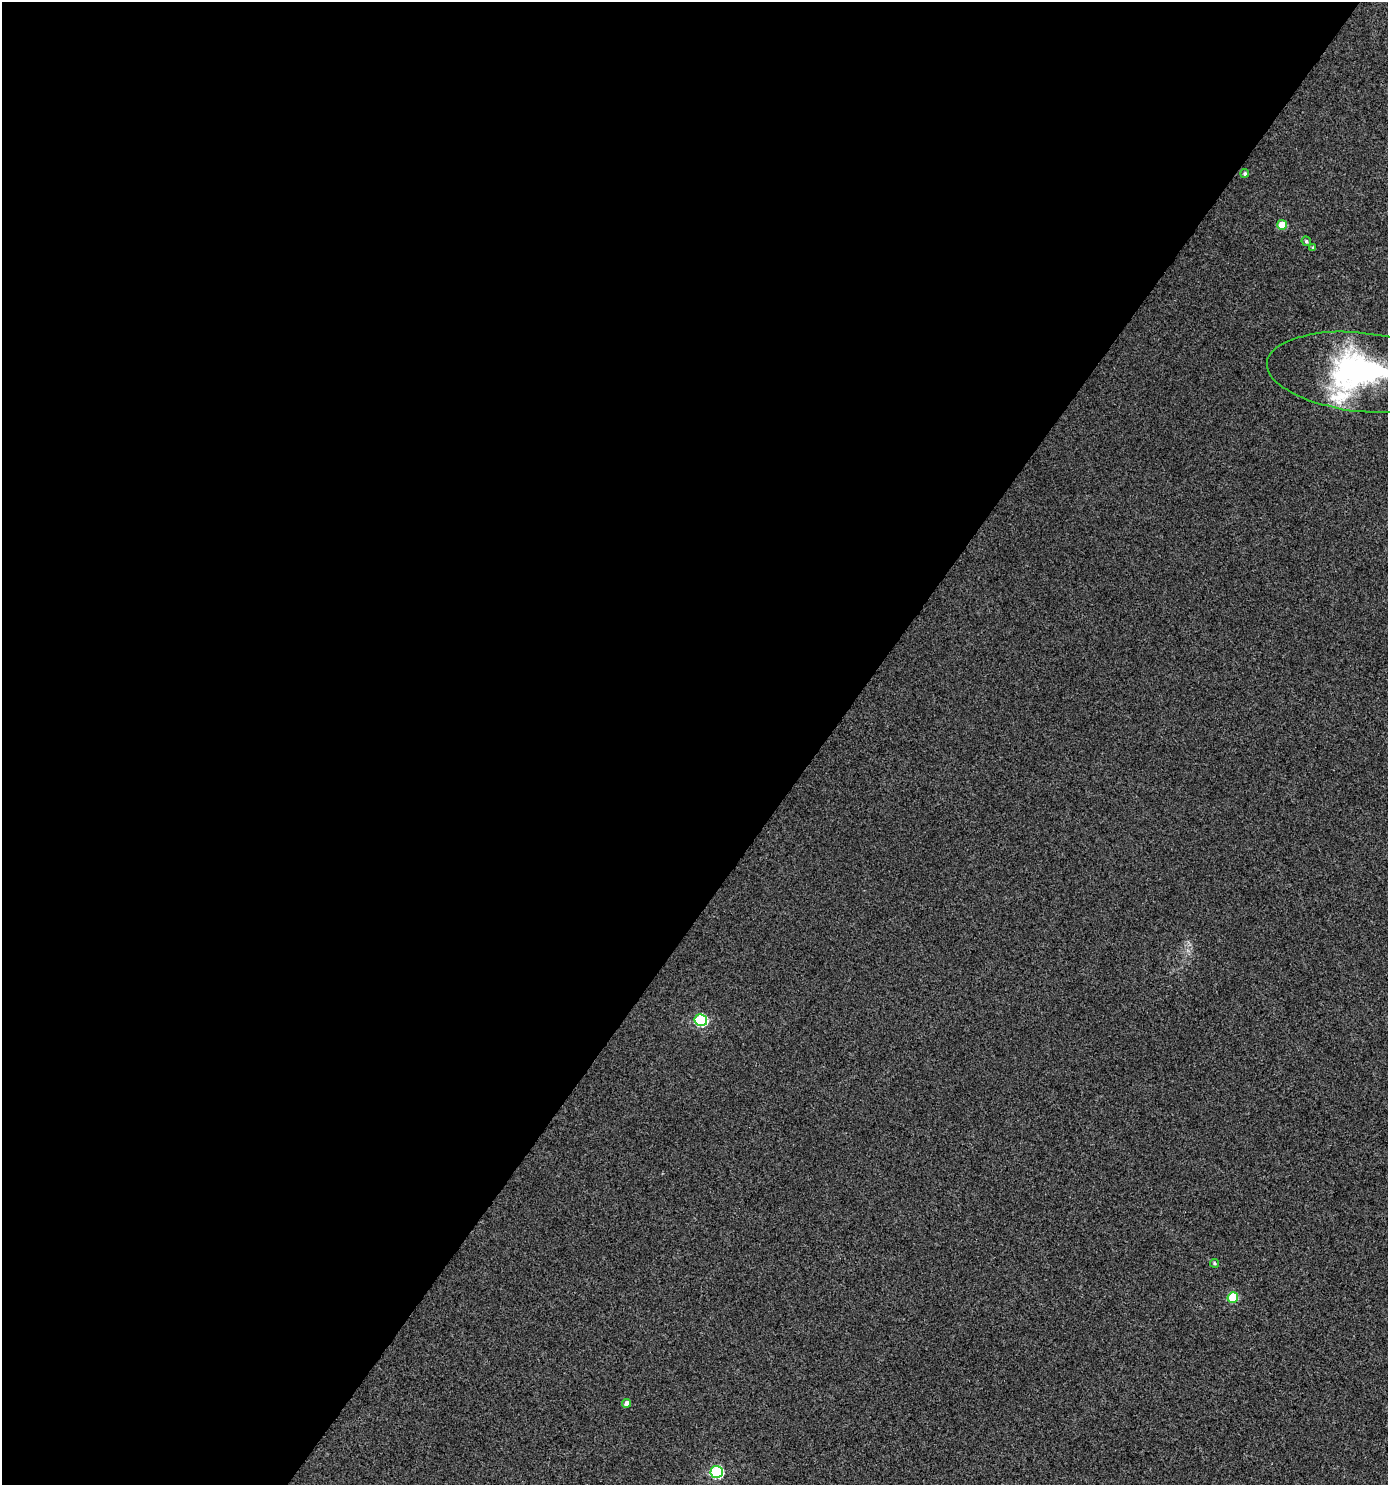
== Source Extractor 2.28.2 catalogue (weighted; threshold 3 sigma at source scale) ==
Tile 5 of 4 x 4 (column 1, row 2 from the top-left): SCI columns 225-1610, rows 3010-4492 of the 6058 x 6012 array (HDU 1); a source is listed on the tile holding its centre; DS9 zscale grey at full resolution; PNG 1390 x 1487 px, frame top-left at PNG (2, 2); each listed source drawn as its Kron ellipse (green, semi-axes under 4 px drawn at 4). Shown black and unused: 59% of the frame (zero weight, under 3 of 4 exposures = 5% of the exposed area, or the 3 px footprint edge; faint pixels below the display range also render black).
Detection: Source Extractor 2.28.2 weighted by HDU 2 'WHT'; one run over the whole footprint, this tile lists its part. Background 0.00357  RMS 0.004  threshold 0.0181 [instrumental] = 3 sigma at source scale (4.5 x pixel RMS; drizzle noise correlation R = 1.50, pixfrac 1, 0.0396/0.0396 arcsec/px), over >= 5 px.
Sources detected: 11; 1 inside a brighter listed object's ellipse — not listed separately; the other 10 listed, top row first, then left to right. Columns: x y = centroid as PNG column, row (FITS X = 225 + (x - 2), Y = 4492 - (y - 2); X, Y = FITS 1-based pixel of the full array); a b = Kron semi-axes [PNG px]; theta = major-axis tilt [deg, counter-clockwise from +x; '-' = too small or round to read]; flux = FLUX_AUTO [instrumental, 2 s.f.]
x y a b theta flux
1245 173 4 4 - 0.65
1282 225 5 5 - 6.5
1306 241 5 4 - 0.68
1313 248 4 4 - 0.63
1362 372 95 39 -6 89
701 1020 6 6 - 43
1215 1263 5 4 - 0.57
1233 1298 5 5 - 14
627 1403 4 4 - 1.9
717 1472 6 6 - 39
Isophote crosses this tile's border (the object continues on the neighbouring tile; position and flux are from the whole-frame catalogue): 1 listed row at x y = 1362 372